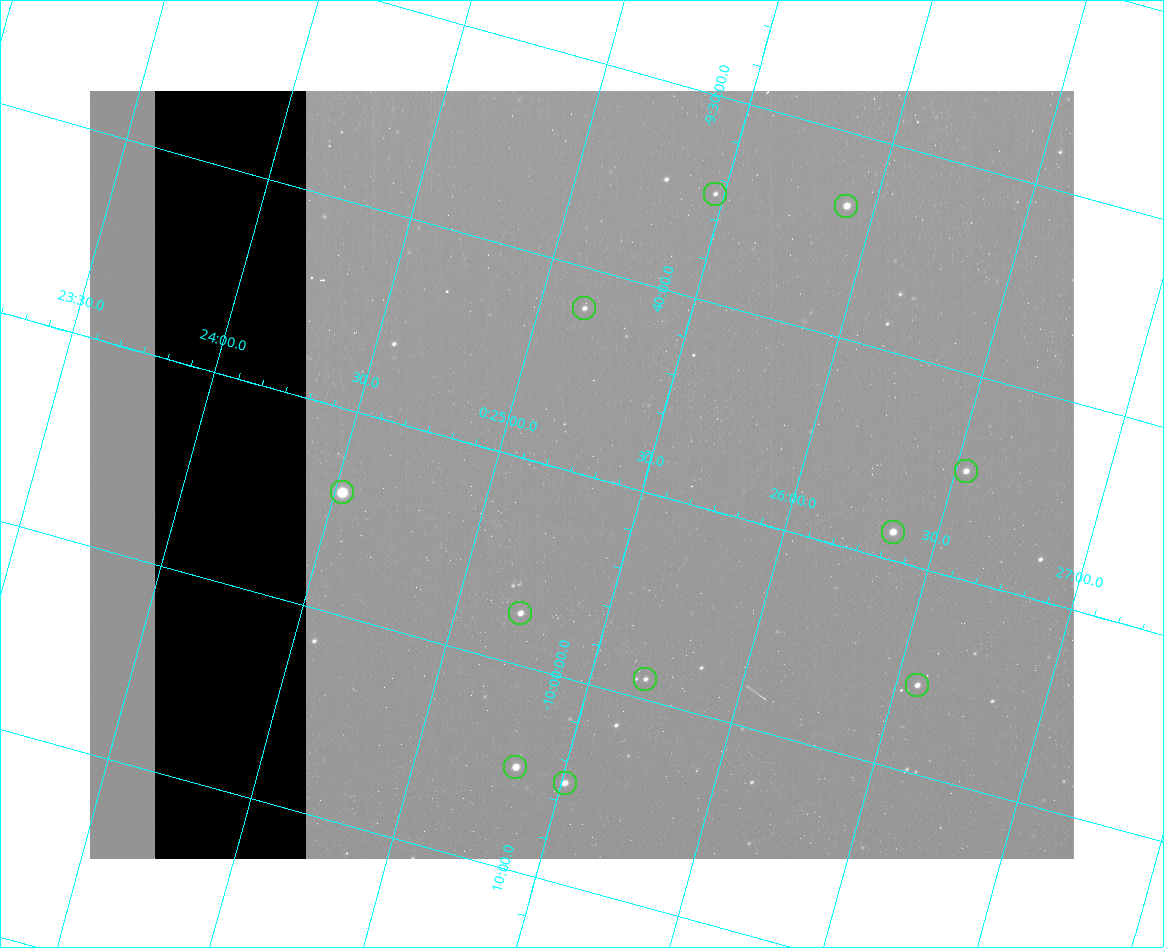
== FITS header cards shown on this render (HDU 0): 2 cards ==
NAXIS1  =                  984 / Size of image - Xaxis
NAXIS2  =                  768 / Size of image - Yaxis

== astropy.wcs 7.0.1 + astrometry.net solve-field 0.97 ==
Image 984 x 768 px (HDU 0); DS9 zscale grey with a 90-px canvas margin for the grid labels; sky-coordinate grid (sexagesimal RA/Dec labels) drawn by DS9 from the SOLVED WCS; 11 Tycho-2 reference stars matched to detected sources circled (green)
Header WCS: none
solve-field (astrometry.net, Tycho-2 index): SOLVED blind (the file carries no WCS)
Solved WCS: RA---TAN-SIP/DEC--TAN-SIP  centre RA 00:25:17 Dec -09:50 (6.32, -9.83 deg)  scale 3 arcsec/px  FOV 49.1' x 38.3'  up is -15 deg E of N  parity flipped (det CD > 0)
(file carries no celestial WCS; the grid is the blind solution)
Tycho-2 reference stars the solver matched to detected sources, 11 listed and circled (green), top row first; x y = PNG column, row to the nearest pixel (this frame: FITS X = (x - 90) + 1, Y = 768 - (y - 91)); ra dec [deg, ICRS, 3 dp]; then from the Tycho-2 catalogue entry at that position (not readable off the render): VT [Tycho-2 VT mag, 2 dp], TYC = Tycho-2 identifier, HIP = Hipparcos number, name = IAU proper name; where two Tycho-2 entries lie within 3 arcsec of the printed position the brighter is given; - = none
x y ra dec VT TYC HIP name
715 194 6.368 -9.579 12.43 5262-608-1 - -
846 206 6.477 -9.559 10.11 5262-1019-1 2042 -
584 308 6.287 -9.700 11.71 5262-944-1 - -
966 471 6.634 -9.746 10.71 5262-274-1 - -
342 492 6.131 -9.901 10.97 5262-225-1 - -
893 532 6.588 -9.810 10.04 5262-852-1 - -
520 613 6.304 -9.958 10.74 5262-816-1 - -
645 679 6.420 -9.983 12.17 5262-865-1 - -
917 685 6.643 -9.928 10.91 5262-922-1 - -
515 767 6.334 -10.083 10.47 5265-553-1 - -
565 783 6.378 -10.085 10.44 5265-477-1 - -